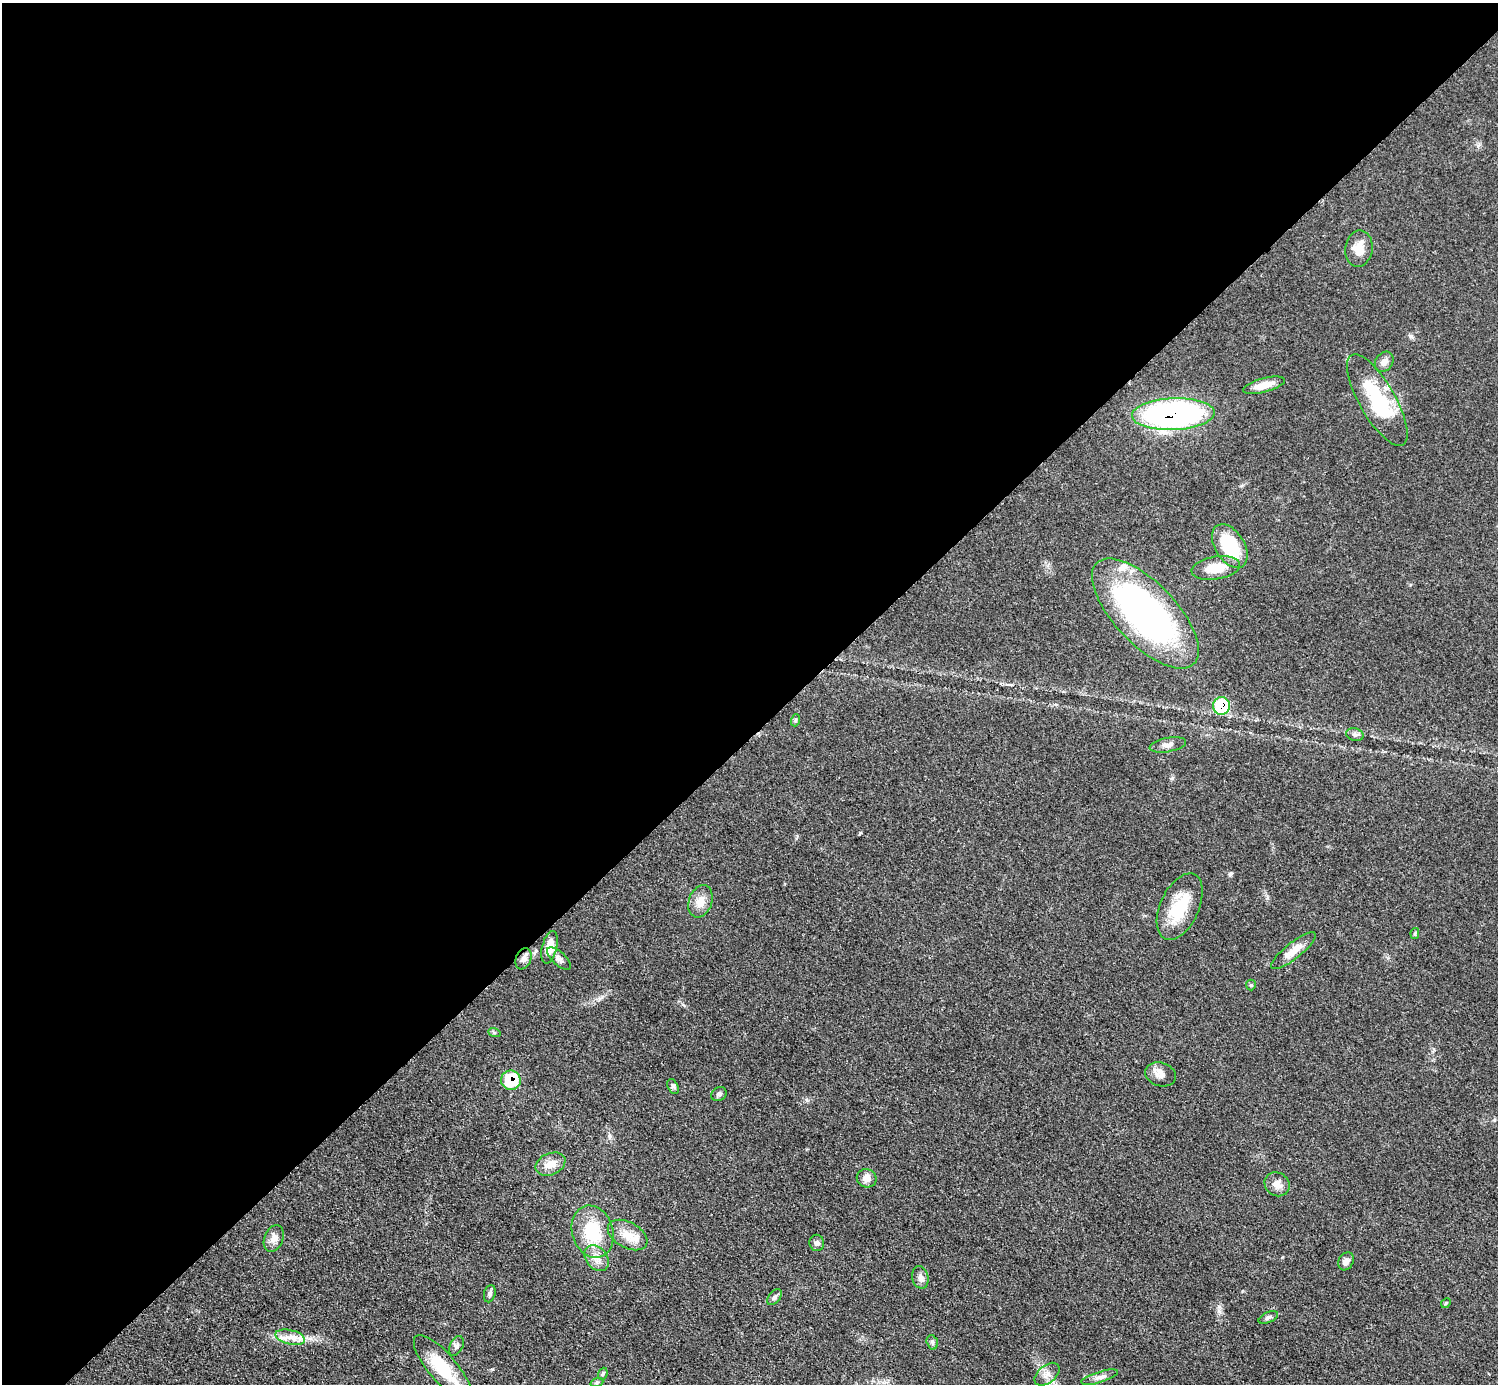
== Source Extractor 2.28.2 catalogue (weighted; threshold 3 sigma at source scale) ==
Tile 2 of 4 x 4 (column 2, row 1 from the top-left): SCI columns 1502-2997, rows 4452-5833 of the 5993 x 5993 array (HDU 1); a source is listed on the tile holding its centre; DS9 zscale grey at full resolution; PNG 1500 x 1386 px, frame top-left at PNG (2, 3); each listed source drawn as its Kron ellipse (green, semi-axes under 4 px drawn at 4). Shown black and unused: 53% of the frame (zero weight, under 3 of 5 exposures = <1% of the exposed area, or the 3 px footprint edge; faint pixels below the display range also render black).
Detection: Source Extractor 2.28.2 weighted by HDU 2 'WHT'; one run over the whole footprint, this tile lists its part. Background 0.0503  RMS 0.0062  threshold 0.0278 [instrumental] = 3 sigma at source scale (4.5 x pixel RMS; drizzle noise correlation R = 1.50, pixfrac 1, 0.05/0.05 arcsec/px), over >= 5 px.
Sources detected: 50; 3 inside a brighter listed object's ellipse — not listed separately; the other 47 listed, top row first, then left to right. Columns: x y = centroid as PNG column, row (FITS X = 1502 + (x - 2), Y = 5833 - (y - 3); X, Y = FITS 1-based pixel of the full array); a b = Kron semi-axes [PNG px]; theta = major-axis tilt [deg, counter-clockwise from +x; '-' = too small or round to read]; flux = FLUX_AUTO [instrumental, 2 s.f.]
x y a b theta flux
1359 248 18 13 81 9
1384 362 11 8 52 3.4
1264 385 21 7 15 8.2
1377 400 52 18 -60 44
1173 414 41 16 2 190
1230 546 24 14 -58 35
1216 568 24 11 9 14
1145 614 70 31 -46 200
1221 706 9 8 - 31
796 720 6 4 71 0.79
1355 734 9 6 -16 1.9
1168 745 18 7 10 3.6
700 901 16 11 70 7.1
1180 907 35 19 65 26
1415 933 5 4 - 0.73
549 947 16 7 77 8.8
1293 951 27 8 38 9.2
524 959 11 7 66 3
559 959 15 6 -41 2.6
1251 985 5 5 - 0.8
494 1032 6 4 -19 0.85
1160 1074 15 11 -17 5.3
511 1080 10 9 - 21
673 1087 8 5 -62 1.3
719 1094 8 6 35 1.8
550 1164 15 10 24 7.2
867 1178 10 9 - 4.5
1277 1184 13 11 -34 4.6
593 1232 26 20 -72 28
628 1235 21 13 -29 9.6
274 1238 14 9 68 4.3
817 1243 8 7 - 2.1
596 1258 14 10 -51 6
1346 1261 9 7 60 3.1
920 1277 11 8 -77 3
490 1294 9 5 75 1.8
775 1297 9 5 51 1.7
1446 1303 5 4 - 0.7
1268 1317 10 5 24 1.7
290 1337 15 7 -13 5.5
932 1342 7 5 -73 1.4
456 1346 10 6 63 2
443 1368 41 14 -49 26
603 1374 6 4 69 0.92
1047 1374 14 8 40 4.4
1100 1377 19 5 17 3.1
597 1382 7 4 19 0.93
Overlapping masked pixels (flux is a lower limit): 4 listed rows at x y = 1173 414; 1221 706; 524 959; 511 1080
Isophote crosses this tile's border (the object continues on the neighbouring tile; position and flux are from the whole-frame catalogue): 1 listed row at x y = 443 1368
Unlisted compact peaks at least as high as the median listed source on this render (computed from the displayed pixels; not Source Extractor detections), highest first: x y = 1230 874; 807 1100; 610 1136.